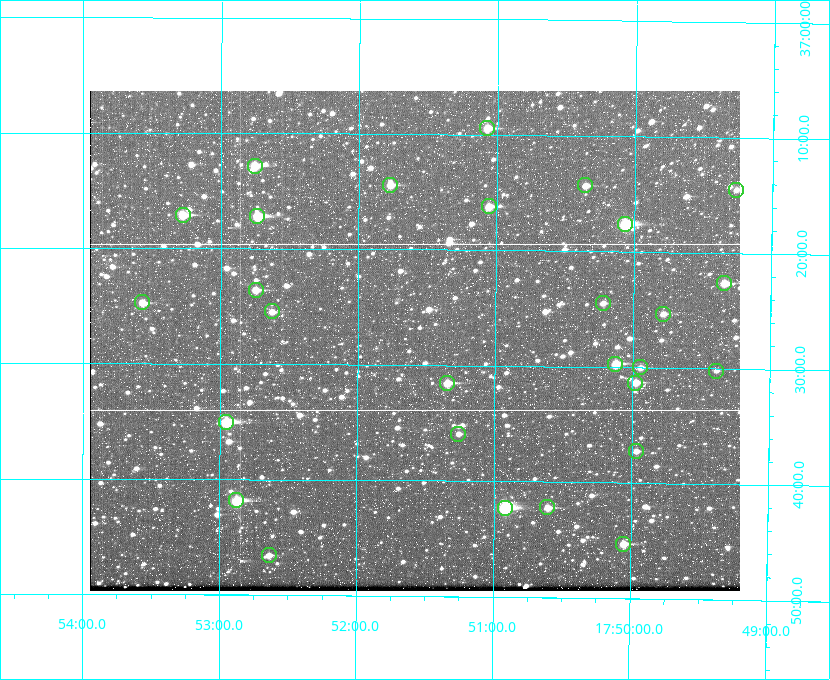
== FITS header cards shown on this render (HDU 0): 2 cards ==
NAXIS1  =                  650
NAXIS2  =                  500

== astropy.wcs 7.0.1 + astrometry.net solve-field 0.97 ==
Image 650 x 500 px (HDU 0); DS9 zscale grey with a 90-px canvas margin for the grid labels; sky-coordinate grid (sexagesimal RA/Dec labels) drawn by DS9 from the SOLVED WCS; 28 Tycho-2 reference stars matched to detected sources circled (green)
Header WCS: none
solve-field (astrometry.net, Tycho-2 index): SOLVED blind (the file carries no WCS)
Solved WCS: RA---TAN-SIP/DEC--TAN-SIP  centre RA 17:51:35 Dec +37:28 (267.90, +37.46 deg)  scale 5.2 arcsec/px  FOV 56.3' x 43.3'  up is +180 deg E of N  parity flipped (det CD > 0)
(file carries no celestial WCS; the grid is the blind solution)
Tycho-2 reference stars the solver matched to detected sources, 28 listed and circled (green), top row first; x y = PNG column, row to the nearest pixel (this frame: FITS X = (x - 90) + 1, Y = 500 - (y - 91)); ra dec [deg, ICRS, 3 dp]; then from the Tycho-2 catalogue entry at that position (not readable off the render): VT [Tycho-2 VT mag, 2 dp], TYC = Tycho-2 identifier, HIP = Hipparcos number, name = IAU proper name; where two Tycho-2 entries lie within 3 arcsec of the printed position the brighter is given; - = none
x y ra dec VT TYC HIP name
487 128 267.768 +37.157 9.98 2620-745-1 - -
255 166 268.189 +37.213 9.71 2620-542-1 - -
390 185 267.943 +37.240 10.39 2620-505-1 - -
585 185 267.589 +37.238 11.09 2619-212-1 - -
736 190 267.316 +37.242 12.03 2619-611-1 - -
489 206 267.764 +37.270 10.17 2620-784-1 - -
183 215 268.319 +37.285 9.88 2620-536-1 - -
257 216 268.183 +37.286 8.98 2620-786-1 87506 -
625 224 267.517 +37.293 8.96 2619-379-1 - -
724 283 267.335 +37.377 10.60 2619-634-1 - -
256 290 268.186 +37.393 10.44 2620-175-1 - -
142 302 268.392 +37.412 10.60 2620-800-1 - -
603 303 267.555 +37.408 11.50 2619-358-1 - -
272 311 268.156 +37.424 11.25 2620-712-1 - -
663 314 267.445 +37.422 11.17 2619-451-1 - -
615 364 267.531 +37.495 10.07 2619-274-1 - -
640 367 267.485 +37.500 11.33 2619-40-1 - -
716 371 267.347 +37.503 12.15 3088-638-1 - -
447 383 267.836 +37.525 9.96 3089-889-1 - -
635 383 267.494 +37.522 10.35 3088-270-1 - -
226 422 268.239 +37.584 8.64 3089-755-1 - -
458 434 267.815 +37.598 11.54 3089-1081-1 - -
636 451 267.491 +37.621 11.40 3088-1284-1 - -
236 500 268.219 +37.697 8.93 3089-671-1 - -
547 507 267.652 +37.703 11.04 3089-693-1 - -
505 508 267.730 +37.705 8.13 3089-1203-1 87349 -
623 544 267.512 +37.755 10.10 3089-2332-1 - -
269 555 268.159 +37.775 11.22 3089-2245-1 - -